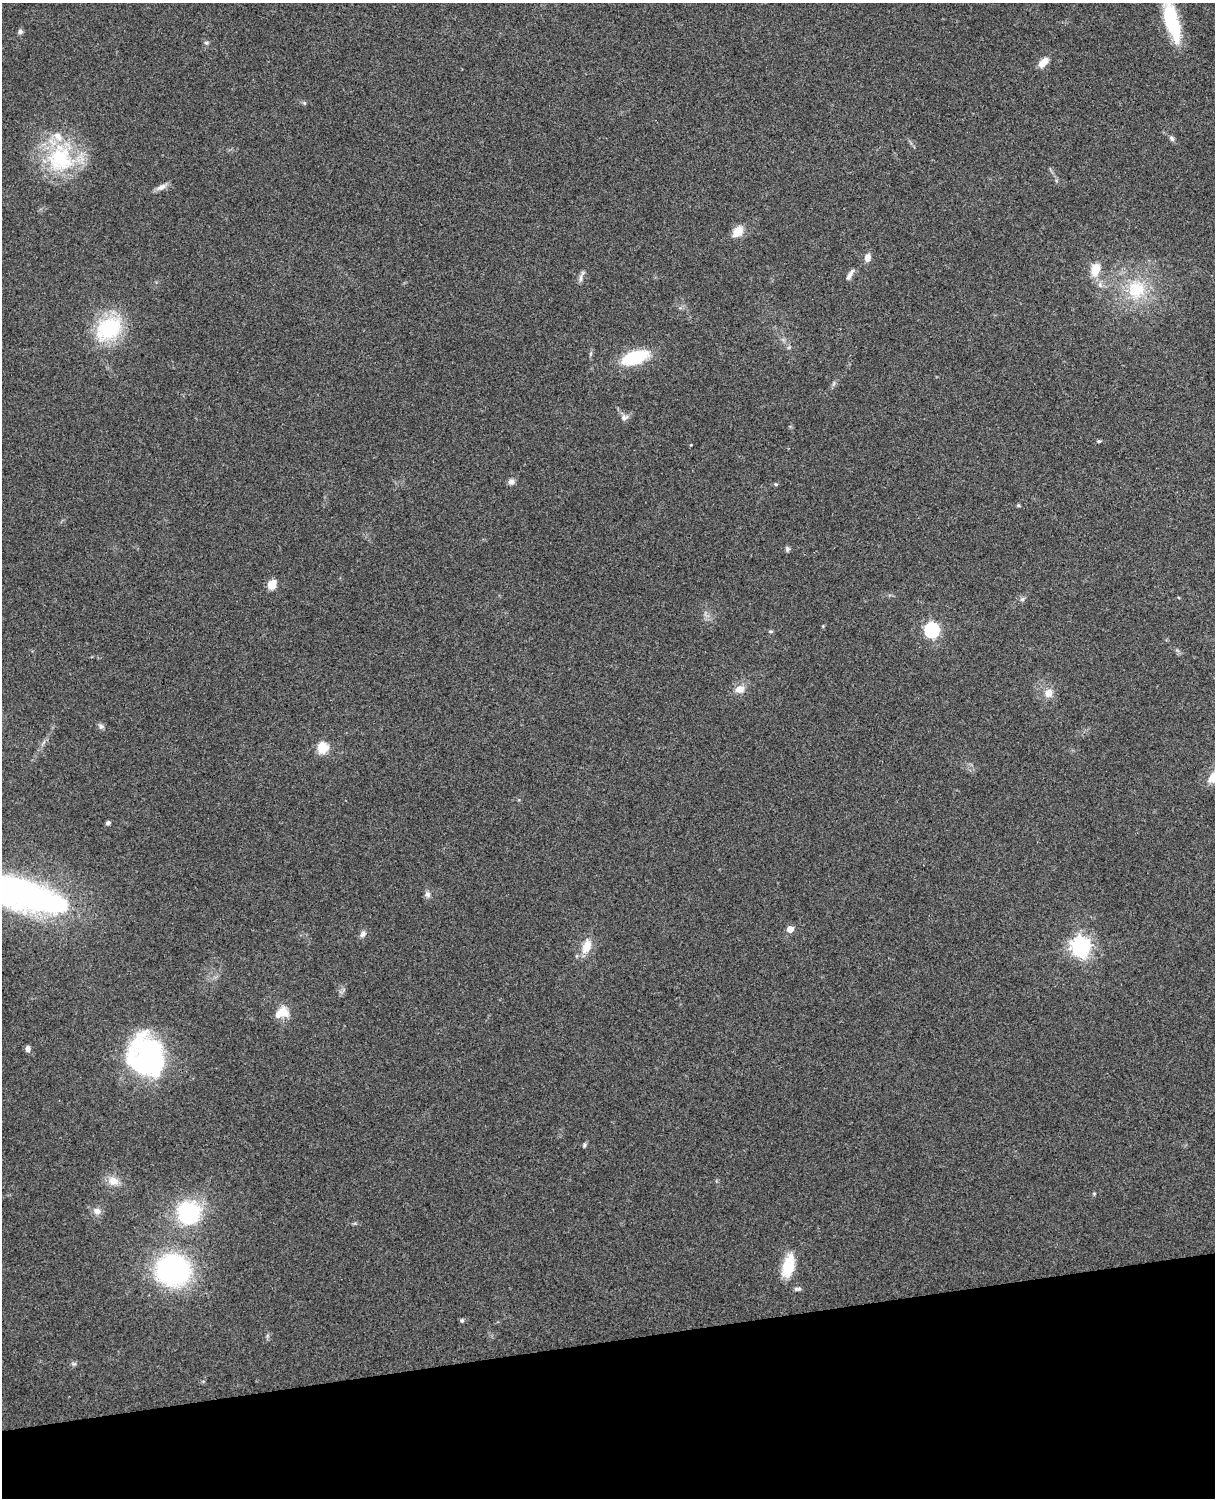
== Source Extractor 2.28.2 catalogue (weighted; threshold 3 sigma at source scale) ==
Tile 10 of 4 x 3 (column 2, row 3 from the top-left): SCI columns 1331-2543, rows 164-1659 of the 5089 x 4928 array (HDU 1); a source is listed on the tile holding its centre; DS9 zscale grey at full resolution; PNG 1217 x 1500 px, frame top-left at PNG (2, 3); no overlay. Shown black and unused: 10% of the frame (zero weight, under 3 of 4 exposures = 6% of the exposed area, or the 3 px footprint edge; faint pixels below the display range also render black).
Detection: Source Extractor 2.28.2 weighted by HDU 2 'WHT'; one run over the whole footprint, this tile lists its part. Background 0.285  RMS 0.0092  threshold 0.0415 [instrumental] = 3 sigma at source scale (4.5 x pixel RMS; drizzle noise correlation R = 1.50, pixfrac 1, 0.05/0.05 arcsec/px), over >= 5 px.
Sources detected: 55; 1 inside a brighter object's white glare — not listed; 3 inside a brighter listed object's ellipse — not listed separately; the other 51 listed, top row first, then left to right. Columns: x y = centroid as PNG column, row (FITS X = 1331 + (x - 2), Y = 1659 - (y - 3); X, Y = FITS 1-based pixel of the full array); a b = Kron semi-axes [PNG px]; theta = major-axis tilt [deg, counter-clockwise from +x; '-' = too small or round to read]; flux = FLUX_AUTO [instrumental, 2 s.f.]
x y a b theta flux
1172 22 49 14 -74 58
20 32 6 6 - 2.6
206 43 6 5 - 1.7
1043 62 12 7 43 9.7
304 103 5 5 - 1.2
1172 138 9 5 -58 2.4
60 159 40 38 -33 77
162 187 15 7 28 4.9
738 232 16 10 48 11
867 258 9 7 73 5.7
1095 269 16 10 76 14
850 275 15 5 59 4
581 278 13 4 87 3
1136 289 28 26 76 45
109 328 34 24 38 65
635 357 24 12 17 51
624 417 10 8 19 4.1
1099 441 5 4 - 1.4
511 482 8 7 - 3.5
776 484 5 5 - 1.2
1018 505 5 4 - 1.3
787 549 6 5 - 2.1
272 584 10 8 62 10
823 626 4 4 - 0.82
932 630 6 6 - 190
771 631 6 4 -6 1.3
740 689 14 11 7 7.8
1048 693 11 10 - 8.1
101 726 8 7 - 2.6
322 748 6 6 - 62
1214 777 16 10 38 15
108 823 4 4 - 2.5
18 891 84 30 -11 340
428 894 9 7 -61 3.2
790 929 5 5 - 9.7
363 934 9 7 59 3.5
587 946 21 12 72 13
1081 947 7 7 - 490
282 1012 18 13 -13 13
28 1049 7 5 85 3.3
146 1056 42 33 -71 170
584 1145 7 5 70 1.5
113 1181 14 12 -15 9.8
1094 1193 6 4 0 1
97 1211 11 9 -23 5.5
188 1213 19 18 - 100
788 1266 31 13 76 24
173 1270 27 24 -9 200
797 1289 9 4 4 2.3
462 1321 5 5 - 1.4
74 1364 7 4 0 1.6
Isophote crosses this tile's border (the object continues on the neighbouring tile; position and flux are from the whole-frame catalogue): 3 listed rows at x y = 1172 22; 1214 777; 18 891